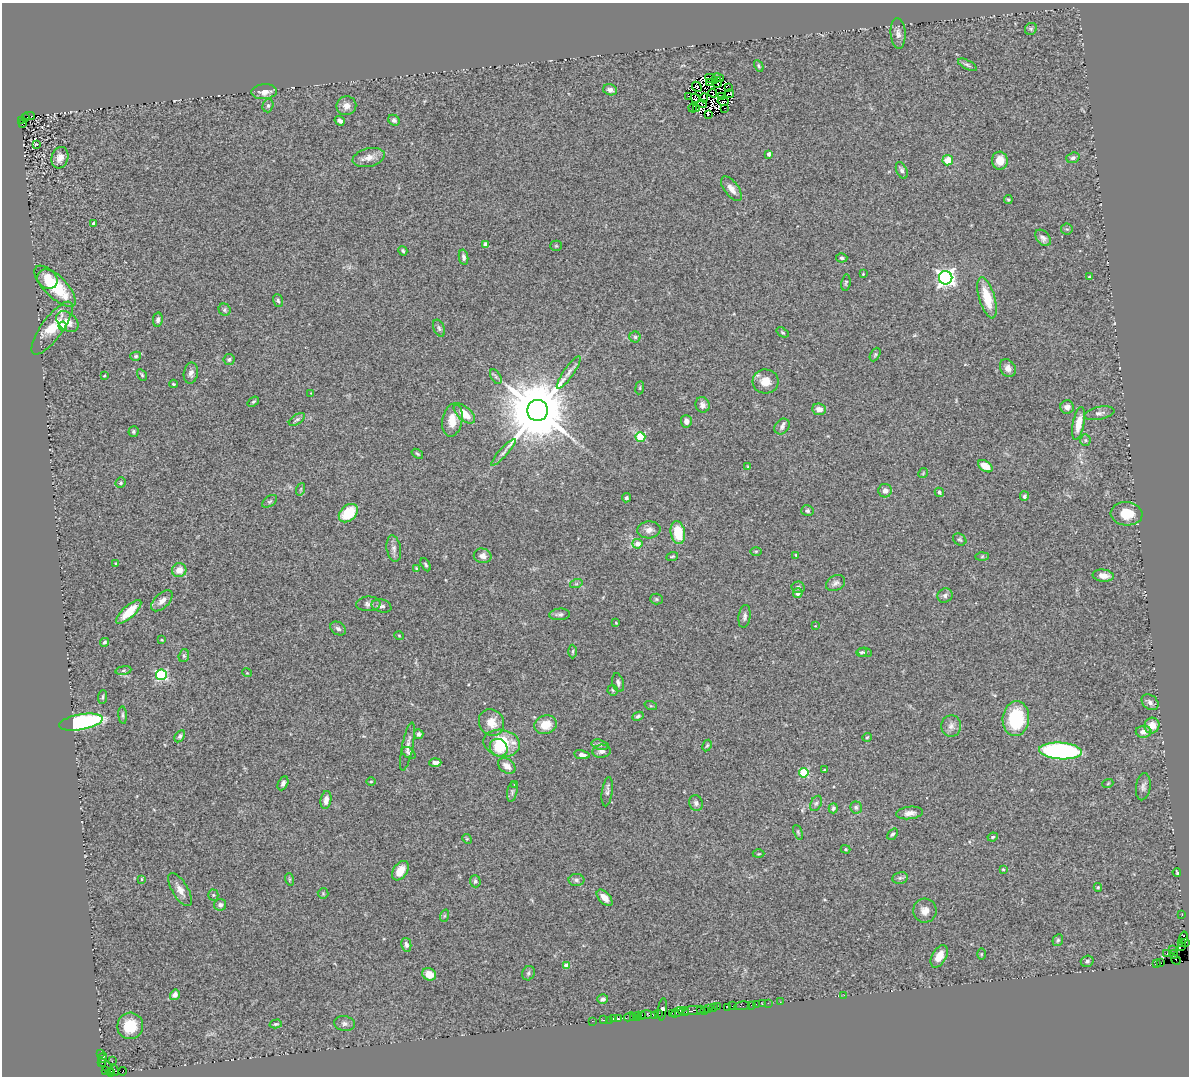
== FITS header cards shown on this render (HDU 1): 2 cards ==
NAXIS1  =                 1187
NAXIS2  =                 1074

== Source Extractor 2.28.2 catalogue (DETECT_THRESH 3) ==
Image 1187 x 1074 px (HDU 1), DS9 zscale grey, 1 PNG px = 1 image px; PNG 1191 x 1078 px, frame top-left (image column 1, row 1074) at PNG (2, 3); each listed source drawn as its Kron ellipse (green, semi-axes under 4 px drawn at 4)
Background 1.19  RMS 0.11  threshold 0.329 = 3 sigma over >= 5 px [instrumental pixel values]
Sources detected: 292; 14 with non-positive FLUX_AUTO (blend fragments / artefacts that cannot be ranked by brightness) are neither listed nor drawn; the other 278 listed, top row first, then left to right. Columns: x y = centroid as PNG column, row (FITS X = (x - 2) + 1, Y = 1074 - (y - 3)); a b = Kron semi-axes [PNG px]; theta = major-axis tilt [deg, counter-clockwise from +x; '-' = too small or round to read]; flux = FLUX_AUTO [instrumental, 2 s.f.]
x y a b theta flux
1031 29 6 5 - 13
898 33 15 7 -86 40
967 65 10 4 -29 17
759 66 6 4 -62 11
718 78 6 3 -9 34
711 79 7 3 -24 19
709 82 3 2 - 0.41
717 83 5 3 - 1
697 87 5 2 - 8.1
729 88 3 3 - 10
610 90 7 5 -17 29
264 92 13 7 4 55
713 93 4 2 - 11
729 94 4 2 - 17
689 97 2 2 - 6.3
721 97 4 2 - 11
695 98 5 3 - 0.41
704 98 4 3 - 15
723 101 5 4 - 17
702 104 5 3 - 5.1
268 105 7 5 74 17
346 106 10 9 - 47
693 108 4 2 - 24
724 108 2 2 - 7.8
696 109 2 2 - 9.8
708 115 3 2 - 23
29 116 6 2 0 300
25 118 2 2 - 92
21 120 3 2 - 120
394 120 6 5 - 18
340 121 5 4 - 24
22 124 3 2 - 110
36 144 3 2 - 6.1
769 154 4 4 - 34
369 157 16 9 14 63
60 158 11 8 74 53
1073 158 7 5 20 19
948 160 5 5 - 110
1000 161 9 8 - 82
902 170 9 5 -67 23
731 189 14 7 -53 51
1008 200 4 3 - 9.4
93 223 3 3 - 18
1067 229 5 5 - 11
1043 238 9 6 -49 28
486 245 4 4 - 56
556 246 5 5 - 8.3
403 251 5 4 - 12
464 257 7 4 -79 20
842 258 5 4 - 15
863 274 3 3 - 5.4
1089 277 3 3 - 9.4
946 278 7 6 - 3300
47 279 11 9 -42 75
846 282 8 4 81 12
55 286 27 11 -45 330
987 298 21 8 -74 190
278 300 6 4 -71 14
225 310 6 5 - 14
158 320 7 5 79 21
67 322 12 8 -41 69
63 326 4 4 - 120
52 328 32 10 54 200
439 328 9 5 -67 17
783 332 6 4 -37 9.9
635 337 5 5 - 14
875 354 7 4 63 11
136 356 5 4 - 12
229 359 5 5 - 15
1008 368 9 7 -58 41
569 372 19 5 55 39
191 373 10 7 80 32
142 375 6 4 -59 10
104 376 3 3 - 8.8
496 377 8 4 -59 15
765 381 13 12 - 95
173 384 4 3 - 8.2
640 388 6 3 82 8.2
311 393 3 3 - 4.4
253 402 6 4 39 10
702 405 8 7 - 29
1067 407 7 6 - 33
819 409 7 5 -9 51
537 410 10 10 - 80000
1099 413 15 6 12 30
464 414 13 6 -42 110
297 419 9 5 33 16
452 420 17 10 79 100
686 421 6 5 - 33
1079 423 16 6 79 93
782 427 8 7 - 28
133 431 5 5 - 13
640 437 5 4 - 360
1085 440 6 5 - 13
503 452 17 4 48 29
417 454 6 3 -37 9.6
985 466 8 5 -33 89
748 467 4 4 - 8.5
923 473 5 3 - 6.2
121 483 5 5 - 11
301 489 6 4 71 8.7
885 491 7 6 - 44
939 492 5 4 - 20
1024 496 5 4 - 18
626 498 4 4 - 12
269 501 8 5 37 14
807 511 6 5 - 15
348 513 11 7 43 240
1127 514 16 11 -5 150
649 530 11 8 5 44
678 533 11 7 -79 230
960 539 7 5 -33 14
637 544 5 4 - 57
394 549 13 7 -81 32
756 551 6 4 0 9.1
796 555 4 3 - 6.6
483 556 9 7 -11 41
672 556 6 3 19 8.7
982 556 6 4 2 8.8
116 563 3 3 - 8.4
426 565 7 4 -62 12
416 568 4 3 - 5.7
179 570 7 7 - 69
1103 576 10 6 -6 61
836 583 10 7 30 27
576 584 6 4 18 11
798 587 6 5 - 17
798 593 5 4 - 38
945 595 8 7 - 23
656 599 6 5 - 12
162 601 13 7 44 43
368 604 12 7 2 33
381 606 10 6 -13 26
129 612 16 6 43 140
560 614 10 6 4 25
745 616 11 6 83 24
616 623 4 3 - 5.5
815 626 3 2 - 3.9
338 629 8 6 -32 21
399 636 5 3 - 5.5
162 640 4 3 - 5.7
105 642 4 3 - 11
573 651 7 3 89 9.9
861 652 5 4 - 12
865 652 7 4 -9 12
184 656 6 5 - 13
123 670 8 4 9 12
247 673 5 3 - 5.7
161 675 5 5 - 840
618 683 9 5 -75 21
613 690 5 5 - 9.7
103 697 7 4 84 12
1150 702 9 7 -37 28
651 706 6 4 -18 8.3
123 715 9 4 -85 13
638 716 6 4 28 14
1016 719 17 13 85 420
81 722 22 7 10 1100
491 722 14 12 -54 91
546 725 11 9 17 110
951 726 11 10 - 41
1152 726 8 7 - 79
1144 732 8 6 -1 52
419 734 5 4 - 19
180 736 7 4 57 16
867 737 5 4 - 7.5
502 743 18 13 -11 310
600 745 9 5 -13 18
707 745 6 4 62 11
407 746 25 5 79 43
499 748 9 8 - 140
601 751 9 6 5 26
1060 751 21 8 -4 1300
409 753 7 5 -37 18
582 755 8 4 -8 35
435 763 6 4 3 28
507 766 9 6 -35 58
824 770 3 3 - 6.9
804 773 5 4 - 380
371 781 4 3 - 6.2
283 783 7 5 63 21
1108 783 5 3 - 6.8
515 785 4 3 - 9.4
1143 787 13 7 82 30
512 792 10 5 78 19
607 792 14 5 82 22
326 800 9 5 81 40
696 803 8 6 -70 20
816 803 8 5 62 19
856 807 6 6 - 15
833 808 5 4 - 13
910 813 13 6 7 42
798 832 7 4 -68 9.9
892 834 6 4 50 13
993 837 5 3 - 9.2
467 839 5 4 - 7.3
845 849 5 4 - 8.8
759 854 6 3 0 6.9
1003 869 4 4 - 7.6
400 871 11 7 55 86
1177 872 4 2 - 8
900 878 8 6 11 18
142 879 4 2 - 6.6
289 879 6 4 -71 9.6
576 880 8 6 -1 21
475 881 6 5 - 16
1098 887 4 4 - 8.5
180 890 19 8 -59 55
323 893 5 5 - 7.9
213 895 5 5 - 12
605 898 10 5 -48 58
220 905 6 5 - 24
925 911 12 11 - 55
1182 915 3 2 - 18
444 916 6 4 71 10
1184 937 6 3 76 130
1058 940 6 5 - 13
1181 942 3 2 - 59
1185 943 4 3 - 170
406 945 7 5 -78 23
1181 946 3 2 - 36
1173 950 3 2 - 41
1167 953 3 2 - 55
981 954 6 4 89 8.3
1174 954 4 3 - 61
939 956 12 7 59 86
1176 960 5 3 - 67
1087 961 6 5 - 20
1161 963 3 2 - 95
1157 964 3 3 - 87
567 965 4 4 - 82
528 973 7 6 - 15
429 974 7 6 - 82
175 995 5 4 - 29
844 995 2 2 - 23
603 999 5 4 - 25
780 1002 2 2 - 18
768 1003 2 2 - 57
756 1004 2 2 - 45
762 1004 2 2 - 35
751 1005 2 2 - 53
732 1006 2 2 - 25
742 1006 8 3 7 120
717 1007 3 2 - 42
728 1007 2 2 - 57
713 1008 2 2 - 19
662 1009 11 3 82 36
701 1009 3 2 - 100
709 1009 3 2 - 54
704 1010 3 2 - 84
691 1011 14 4 2 610
677 1012 7 4 26 180
686 1012 3 2 - 120
658 1013 3 3 - 67
672 1013 3 2 - 50
642 1015 3 3 - 170
645 1015 6 3 9 310
655 1015 3 2 - 62
638 1016 4 3 - 150
629 1017 6 3 27 43
633 1017 3 2 - 53
614 1019 3 3 - 170
619 1019 3 2 - 13
603 1020 3 2 - 100
609 1020 2 2 - 11
592 1021 2 2 - 11
276 1024 6 3 14 11
345 1024 10 7 -10 27
130 1026 13 13 - 180
101 1053 3 2 - 59
103 1057 5 3 - 170
112 1061 2 2 - 43
102 1063 3 2 - 67
106 1066 10 4 -47 280
114 1070 5 4 - 77
105 1071 4 2 - 91
123 1071 4 3 - 520
110 1073 4 2 - 52
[14 non-positive-flux detections neither listed nor drawn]